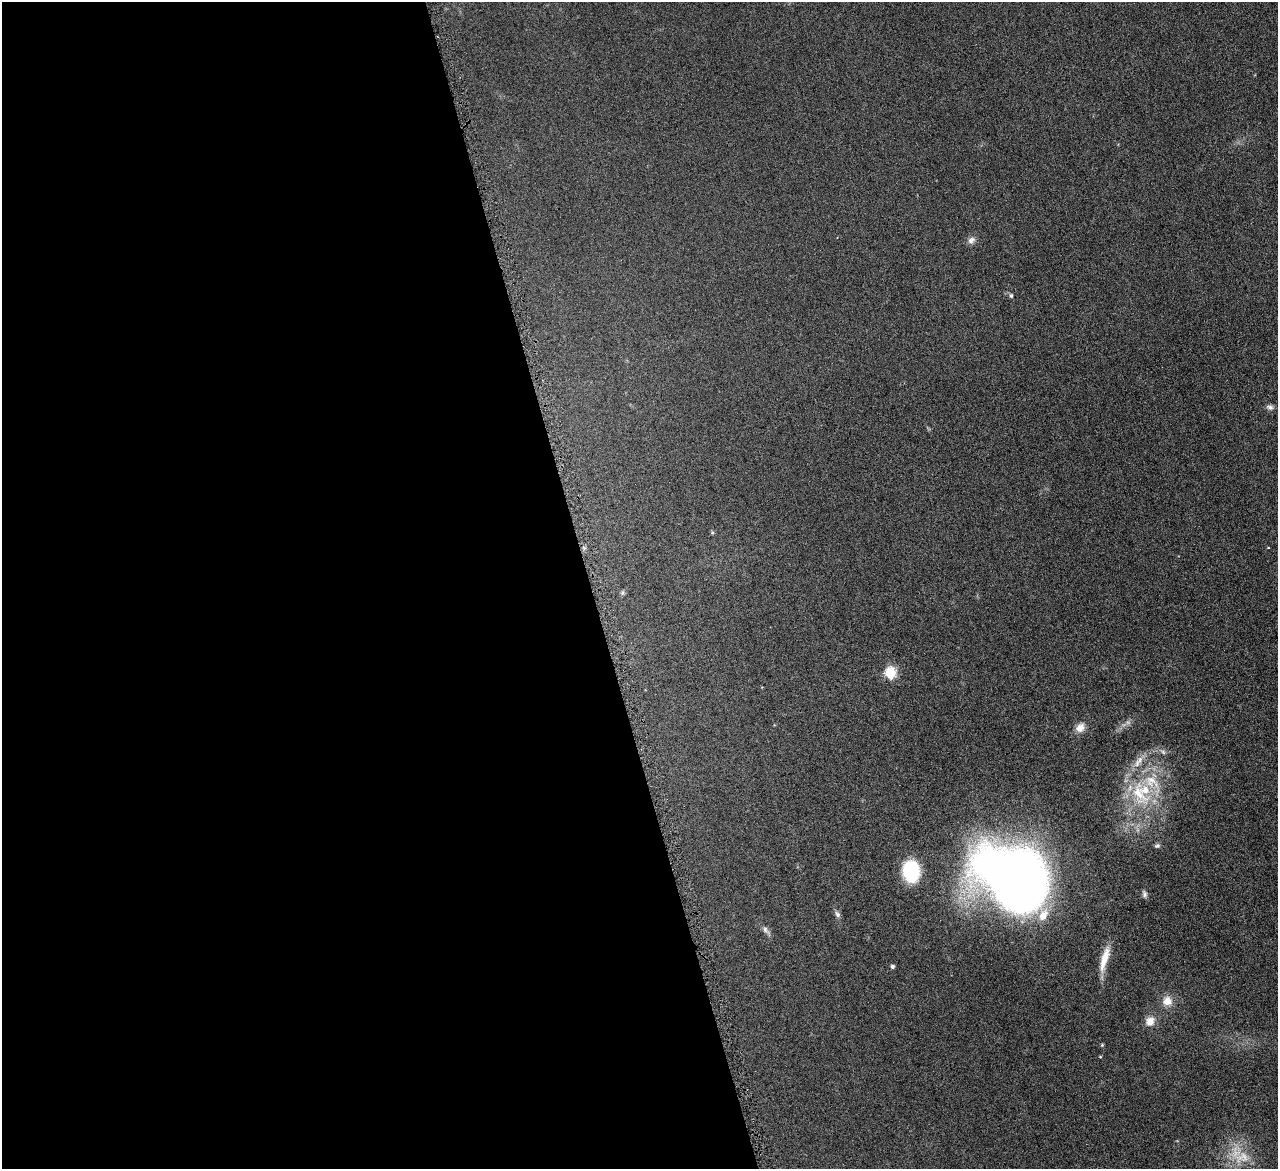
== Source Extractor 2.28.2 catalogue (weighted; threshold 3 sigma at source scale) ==
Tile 9 of 4 x 4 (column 1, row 3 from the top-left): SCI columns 6-1281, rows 1441-2607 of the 5114 x 5096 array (HDU 1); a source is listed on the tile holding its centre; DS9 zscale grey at full resolution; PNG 1280 x 1171 px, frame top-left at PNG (2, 2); no overlay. Shown black and unused: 46% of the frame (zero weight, under 4 of 8 exposures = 1% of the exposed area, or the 3 px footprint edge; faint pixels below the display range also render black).
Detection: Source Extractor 2.28.2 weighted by HDU 2 'WHT'; one run over the whole footprint, this tile lists its part. Background 0.0891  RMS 0.0087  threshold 0.0355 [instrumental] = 3 sigma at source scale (4.09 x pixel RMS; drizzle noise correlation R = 1.36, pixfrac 0.8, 0.05/0.05 arcsec/px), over >= 5 px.
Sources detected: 26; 2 too faint to see at this stretch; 1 inside a brighter object's white glare — not listed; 4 inside a brighter listed object's ellipse — not listed separately; the other 19 listed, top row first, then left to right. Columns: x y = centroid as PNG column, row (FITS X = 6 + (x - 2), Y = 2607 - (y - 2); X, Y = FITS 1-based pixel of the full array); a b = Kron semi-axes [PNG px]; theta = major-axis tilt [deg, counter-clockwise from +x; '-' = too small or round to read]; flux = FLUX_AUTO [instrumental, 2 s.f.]
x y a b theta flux
971 240 11 8 29 3.7
1011 296 6 5 - 1.5
1270 407 10 7 -12 2.7
890 673 6 5 - 64
1080 728 12 9 46 6.7
1138 793 47 21 -64 47
1157 846 8 6 23 1.6
911 871 18 14 -84 51
1017 883 46 42 -74 670
1144 894 10 6 -80 2.2
837 914 10 6 -58 2.3
765 930 12 7 -52 2.9
1104 959 36 8 74 13
892 966 5 4 - 1.6
1167 1001 13 13 - 8.2
1150 1021 14 12 48 6.9
1102 1045 4 4 - 0.81
1100 1057 5 3 - 0.64
1242 1157 26 16 20 19